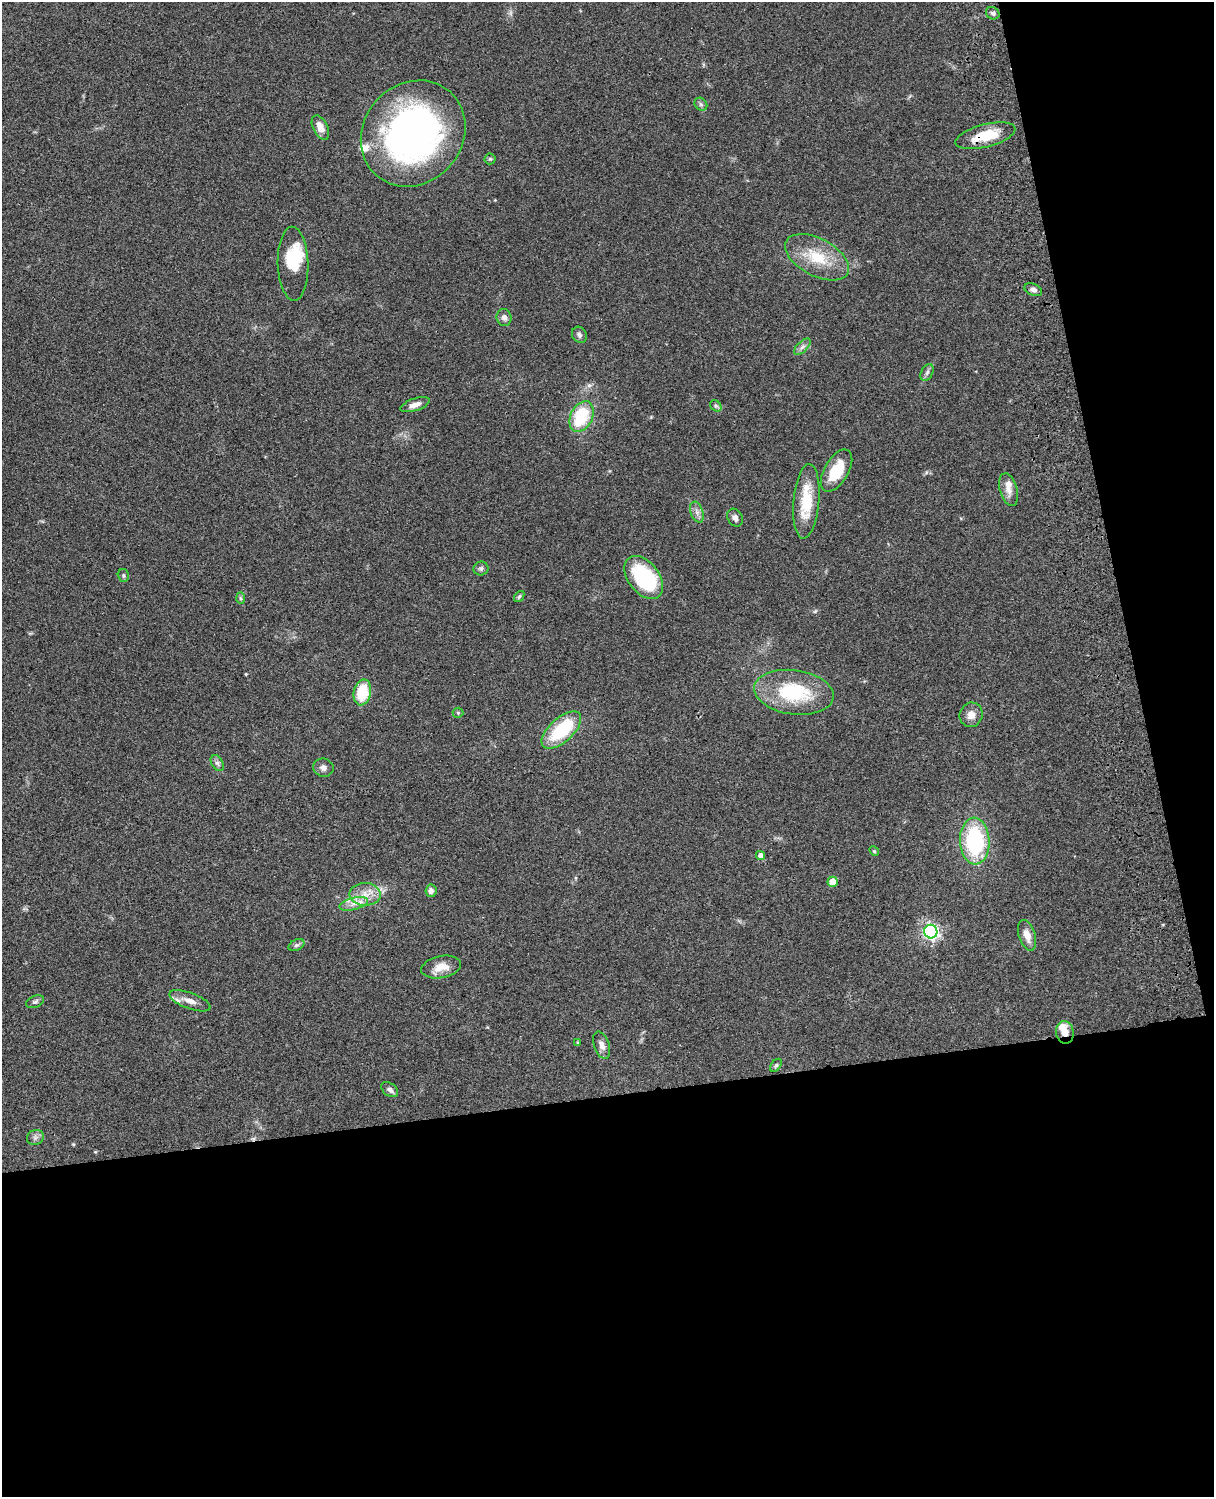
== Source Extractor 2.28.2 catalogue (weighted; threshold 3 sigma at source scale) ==
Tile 12 of 4 x 3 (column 4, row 3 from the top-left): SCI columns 3756-4967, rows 279-1773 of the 5086 x 4928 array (HDU 1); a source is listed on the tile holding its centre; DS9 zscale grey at full resolution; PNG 1216 x 1499 px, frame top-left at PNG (2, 2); each listed source drawn as its Kron ellipse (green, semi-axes under 4 px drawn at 4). Shown black and unused: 33% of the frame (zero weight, under 3 of 4 exposures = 6% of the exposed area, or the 3 px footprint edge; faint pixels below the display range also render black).
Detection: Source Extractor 2.28.2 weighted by HDU 2 'WHT'; one run over the whole footprint, this tile lists its part. Background 0.0753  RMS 0.0059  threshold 0.0264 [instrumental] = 3 sigma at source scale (4.5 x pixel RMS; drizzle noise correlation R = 1.50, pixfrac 1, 0.05/0.05 arcsec/px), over >= 5 px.
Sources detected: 57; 1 inside a brighter object's white glare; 1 cosmic-ray / hot-pixel residue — neither listed nor drawn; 3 inside a brighter listed object's ellipse — not listed separately; the other 52 listed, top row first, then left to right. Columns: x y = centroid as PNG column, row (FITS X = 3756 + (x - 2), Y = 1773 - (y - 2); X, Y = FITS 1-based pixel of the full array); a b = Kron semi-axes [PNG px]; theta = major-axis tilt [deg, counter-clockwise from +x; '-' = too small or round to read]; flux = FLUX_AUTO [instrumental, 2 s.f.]
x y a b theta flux
993 13 7 6 - 1.4
701 104 7 5 -45 1.3
320 128 13 7 -64 6.3
413 134 56 49 48 220
985 136 31 11 15 18
490 159 5 5 - 0.94
817 257 35 18 -28 22
293 264 37 15 -88 21
1033 290 9 6 -22 2.2
504 317 8 7 - 2.7
579 335 8 7 - 1.7
802 347 10 5 45 2.1
927 372 9 5 63 1.7
415 405 15 6 19 3.8
716 406 6 5 - 1.2
581 417 16 11 65 31
836 471 23 12 60 18
1008 490 17 8 -75 4.8
806 501 37 13 85 21
697 512 11 6 -70 2.6
735 518 9 7 -59 2.2
481 569 7 7 - 1.6
123 576 6 5 - 1.1
644 577 24 15 -52 49
519 596 6 4 50 0.9
240 598 6 4 -88 0.84
362 692 13 8 78 22
794 692 40 22 -8 42
458 713 5 5 - 0.87
971 715 12 11 - 4.6
561 730 24 12 42 34
217 763 8 5 -59 1.7
323 768 10 9 - 2.7
975 841 23 14 -87 54
874 851 5 4 - 0.7
760 855 4 4 - 2.7
833 882 5 5 - 9.6
431 891 6 5 - 2.2
365 894 15 11 -1 7.7
354 904 14 6 13 4
931 932 7 6 - 160
1027 935 16 8 -72 5.7
296 945 8 5 26 1.3
441 967 20 11 11 7.3
190 1001 22 8 -20 5.5
35 1002 9 5 23 1.5
1065 1032 11 9 -79 5.4
578 1043 4 3 - 0.61
602 1045 14 7 -71 3.5
776 1065 7 4 54 0.92
390 1090 9 6 -39 2.2
35 1137 8 7 - 2
Overlapping masked pixels (flux is a lower limit): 2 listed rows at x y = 985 136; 1065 1032